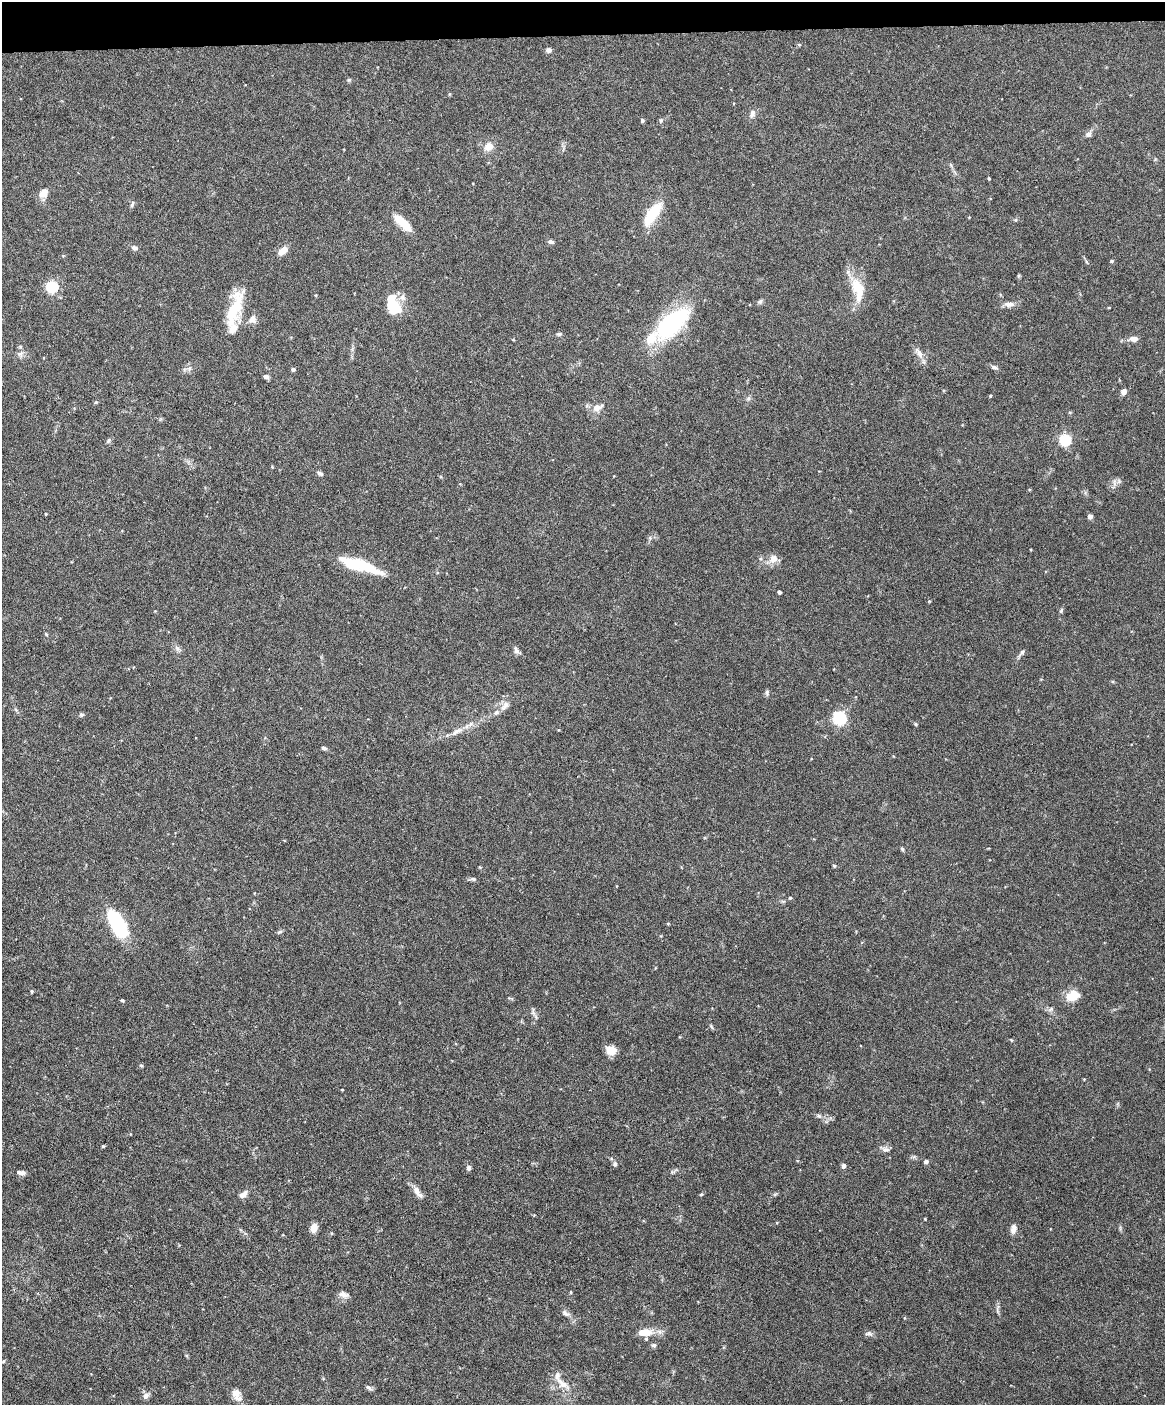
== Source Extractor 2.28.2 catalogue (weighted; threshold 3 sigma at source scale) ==
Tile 3 of 4 x 3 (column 3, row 1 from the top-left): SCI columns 2330-3492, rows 2941-4343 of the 4656 x 4583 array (HDU 1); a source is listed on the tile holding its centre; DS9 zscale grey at full resolution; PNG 1167 x 1407 px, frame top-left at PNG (2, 2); no overlay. Shown black and unused: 2% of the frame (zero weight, under 3 of 6 exposures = <1% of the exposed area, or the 3 px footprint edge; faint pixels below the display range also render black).
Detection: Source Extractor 2.28.2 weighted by HDU 2 'WHT'; one run over the whole footprint, this tile lists its part. Background 0.243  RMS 0.0049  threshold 0.02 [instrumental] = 3 sigma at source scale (4.09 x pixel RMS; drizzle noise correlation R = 1.36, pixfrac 0.8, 0.05/0.05 arcsec/px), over >= 5 px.
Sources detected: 121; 10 inside a brighter listed object's ellipse — not listed separately; the other 111 listed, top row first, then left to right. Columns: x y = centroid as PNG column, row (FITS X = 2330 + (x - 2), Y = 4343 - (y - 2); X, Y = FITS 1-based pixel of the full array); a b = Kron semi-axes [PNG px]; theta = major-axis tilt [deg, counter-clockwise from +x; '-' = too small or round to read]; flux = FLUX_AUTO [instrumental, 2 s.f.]
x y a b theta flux
799 44 5 3 - 0.52
549 50 6 6 - 1.5
349 80 5 5 - 0.57
449 94 5 4 - 0.41
752 114 12 7 73 1.9
642 120 5 4 - 0.72
661 120 7 6 - 0.76
1088 134 9 7 36 1.6
489 147 8 7 - 5.1
951 165 7 4 -71 0.69
989 178 4 3 - 0.42
44 193 12 9 53 3.8
132 204 10 5 71 0.92
653 213 26 10 54 18
402 222 25 9 -43 9
551 242 7 5 -5 1.1
135 248 9 6 -16 1.4
283 251 13 8 42 3.6
63 256 5 3 - 0.4
1112 261 5 4 - 0.49
1086 262 8 3 -71 0.66
1019 276 5 4 - 0.53
52 286 6 6 - 52
859 288 25 15 -47 10
316 295 4 3 - 0.33
760 302 7 6 - 0.95
1009 304 14 7 -1 2.5
393 305 24 14 -69 13
234 309 39 13 71 20
252 319 11 10 - 2.9
671 323 38 19 42 55
559 334 7 5 9 0.77
513 339 5 3 - 0.36
1134 339 10 6 2 2.5
919 353 18 7 -58 3.1
20 354 9 8 - 1.7
994 367 10 5 -21 1.2
189 368 8 6 67 1.3
293 369 5 4 - 0.92
266 377 6 5 - 1.3
1124 391 6 5 - 2
990 396 4 3 - 0.41
748 398 6 6 - 0.88
96 402 5 4 - 0.5
597 408 12 8 25 3.8
1070 412 5 3 - 0.43
1065 440 6 6 - 47
109 441 7 5 38 0.83
320 473 9 5 -30 1.1
1119 481 6 6 - 1
1114 484 16 4 80 1.2
46 514 3 3 - 0.37
1090 516 4 4 - 2.6
650 538 6 4 -49 0.71
774 559 11 9 -1 3.9
360 565 53 12 -18 18
779 592 4 4 - 1.2
929 601 4 3 - 0.39
1061 610 7 4 65 0.74
46 634 5 4 - 0.48
177 648 9 6 -63 1.4
516 651 11 6 -45 1.5
1022 653 12 5 53 1.2
767 693 8 5 -89 0.88
505 706 15 7 51 2.7
81 715 6 5 - 0.75
840 718 9 9 - 25
916 724 5 4 - 0.52
457 731 19 7 27 3.6
324 748 6 4 -26 0.97
902 849 6 4 -66 0.65
834 866 5 4 - 0.49
473 879 7 5 -1 0.97
790 898 4 4 - 0.41
118 924 26 12 -61 41
279 932 8 4 26 0.78
32 991 5 4 - 0.55
1072 996 15 11 18 8
122 1000 4 4 - 0.56
1051 1009 9 4 36 0.93
533 1011 14 5 -85 1.6
711 1027 8 3 -71 0.58
611 1050 9 8 - 6.6
141 1065 5 3 - 0.48
1084 1079 3 3 - 0.32
819 1116 7 4 -19 0.85
103 1146 3 3 - 0.53
885 1149 11 7 1 1.7
926 1162 4 4 - 1.6
615 1164 6 6 - 0.95
844 1166 5 5 - 1.1
469 1168 6 5 - 1.2
21 1173 11 6 -10 1.9
417 1192 19 7 -52 3.1
243 1194 11 6 43 2.3
701 1194 4 4 - 0.47
314 1228 8 6 73 4.6
1013 1228 11 6 82 2.4
571 1292 4 3 - 0.41
343 1295 13 7 -17 2.1
998 1309 16 4 88 1.2
565 1313 11 6 -38 1.7
659 1332 8 7 - 1.9
647 1333 12 10 6 4.6
869 1333 11 6 -7 1.4
654 1345 6 5 - 0.98
4 1361 5 3 - 0.45
562 1384 26 10 -39 6.2
369 1388 10 5 -27 1.1
236 1395 15 9 -69 3.9
146 1396 9 7 53 1.8
Unlisted compact peaks at least as high as the median listed source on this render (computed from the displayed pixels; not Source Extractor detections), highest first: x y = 925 1219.